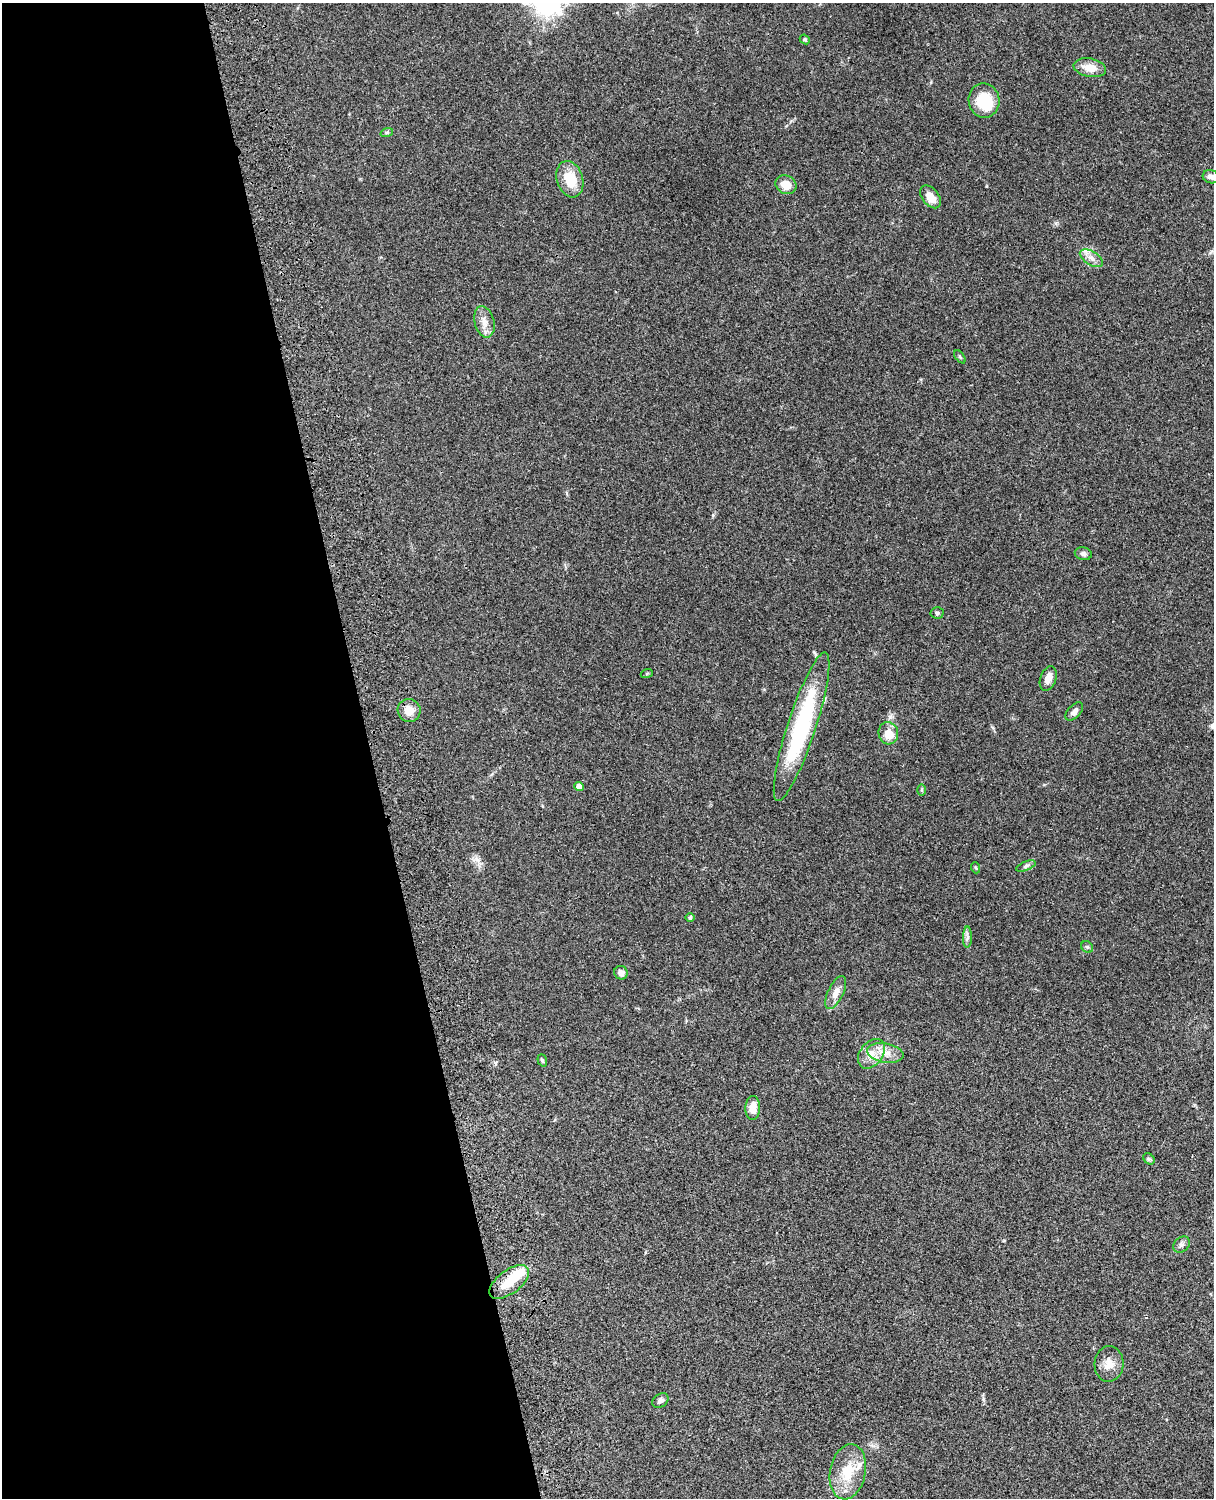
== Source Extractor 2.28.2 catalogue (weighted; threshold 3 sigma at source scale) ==
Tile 5 of 4 x 3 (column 1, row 2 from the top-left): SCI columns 122-1333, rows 1773-3268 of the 5088 x 4927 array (HDU 1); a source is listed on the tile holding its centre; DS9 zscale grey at full resolution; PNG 1216 x 1500 px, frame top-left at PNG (2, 3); each listed source drawn as its Kron ellipse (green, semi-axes under 4 px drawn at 4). Shown black and unused: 30% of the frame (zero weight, under 3 of 4 exposures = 6% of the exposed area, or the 3 px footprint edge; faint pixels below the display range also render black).
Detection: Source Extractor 2.28.2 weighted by HDU 2 'WHT'; one run over the whole footprint, this tile lists its part. Background 0.0962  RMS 0.0063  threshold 0.0282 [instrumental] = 3 sigma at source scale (4.5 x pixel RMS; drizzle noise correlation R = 1.50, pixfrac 1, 0.05/0.05 arcsec/px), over >= 5 px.
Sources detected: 41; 2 inside a brighter object's white glare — neither listed nor drawn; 1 inside a brighter listed object's ellipse — not listed separately; the other 38 listed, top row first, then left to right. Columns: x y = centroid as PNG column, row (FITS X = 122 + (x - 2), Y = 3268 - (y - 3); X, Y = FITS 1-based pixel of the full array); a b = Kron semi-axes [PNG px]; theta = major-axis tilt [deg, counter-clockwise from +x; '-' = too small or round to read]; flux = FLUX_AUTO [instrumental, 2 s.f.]
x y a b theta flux
805 39 5 4 - 0.91
1090 68 16 9 -10 8.4
984 100 17 15 -80 21
387 132 6 4 18 0.85
1211 177 8 6 -18 2.9
570 179 18 13 -73 14
786 185 11 9 -27 7.5
930 197 13 8 -50 6.8
1091 258 13 6 -32 3.9
484 322 16 9 -76 5.3
960 357 7 4 -55 0.83
1083 554 8 6 -12 1.7
937 613 6 5 - 1.3
647 673 6 4 19 0.64
1048 679 13 7 70 4.5
409 710 11 11 - 7
1074 711 11 6 47 2.9
802 727 78 14 72 77
888 733 11 9 -77 8.1
579 786 4 4 - 5.8
922 790 6 4 -89 0.77
1026 866 10 4 22 1.5
976 868 5 3 - 0.62
690 917 4 4 - 1.3
967 937 10 4 89 1.9
1087 947 6 5 - 1.1
621 973 7 6 - 3.6
836 993 18 7 64 5
885 1053 18 9 -9 7.4
871 1054 16 11 52 7.6
542 1060 6 4 -71 0.97
753 1108 12 7 88 7.2
1149 1159 6 5 - 1.1
1182 1245 9 7 43 2.1
509 1282 23 11 37 13
1109 1364 18 14 86 6.9
660 1401 9 6 39 2.4
848 1472 28 17 78 19
Overlapping masked pixels (flux is a lower limit): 1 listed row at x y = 509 1282